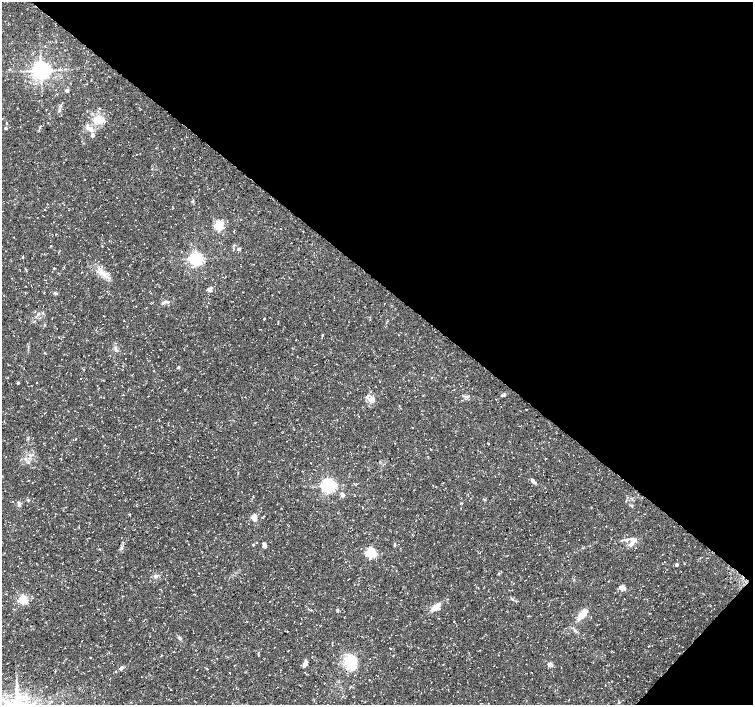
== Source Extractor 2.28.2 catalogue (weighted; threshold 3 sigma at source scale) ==
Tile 8 of 4 x 4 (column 4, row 2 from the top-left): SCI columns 4507-6008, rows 2984-4389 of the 6017 x 6032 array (HDU 1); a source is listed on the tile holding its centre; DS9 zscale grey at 2 x 2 block average (1 PNG px = mean of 2 x 2 image px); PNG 755 x 707 px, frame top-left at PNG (2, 2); no overlay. Shown black and unused: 41% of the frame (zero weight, under 3 of 4 exposures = <1% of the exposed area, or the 3 px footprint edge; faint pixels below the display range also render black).
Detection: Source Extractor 2.28.2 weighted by HDU 2 'WHT'; one run over the whole footprint, this tile lists its part. Background 0.0319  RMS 0.0029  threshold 0.013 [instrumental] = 3 sigma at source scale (4.5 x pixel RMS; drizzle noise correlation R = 1.50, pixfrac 1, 0.0396/0.0396 arcsec/px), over >= 5 px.
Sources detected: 65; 1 inside a brighter object's white glare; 3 cosmic-ray / hot-pixel residue — not listed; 1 inside a brighter listed object's ellipse — not listed separately; the other 60 listed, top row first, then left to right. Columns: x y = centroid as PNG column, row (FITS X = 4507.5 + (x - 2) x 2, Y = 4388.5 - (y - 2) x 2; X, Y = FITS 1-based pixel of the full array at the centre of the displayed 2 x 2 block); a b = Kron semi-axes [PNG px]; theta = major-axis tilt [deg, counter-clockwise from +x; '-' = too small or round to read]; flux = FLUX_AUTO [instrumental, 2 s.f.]
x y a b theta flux
41 70 5 4 - 410
59 70 3 2 - 0.54
67 90 2 2 - 4.7
99 120 13 8 18 9.2
6 128 4 3 - 0.71
90 129 9 5 -22 4.3
92 135 4 4 - 2.3
85 180 2 2 - 0.27
219 225 3 3 - 61
234 231 3 2 - 0.32
239 249 4 3 - 1.6
196 259 4 4 - 180
102 273 12 6 -37 5.8
209 289 6 5 - 1.7
44 293 2 2 - 0.3
55 293 5 3 - 0.87
164 302 8 3 33 1.5
264 319 2 2 - 0.66
278 323 3 2 - 0.33
45 325 3 2 - 0.41
322 335 2 2 - 0.62
116 350 4 3 - 0.81
178 367 3 3 - 0.65
36 382 2 2 - 0.26
18 383 2 2 - 1.4
503 395 6 3 12 1.1
367 396 5 4 - 1.4
371 400 8 4 -86 2.7
286 441 2 2 - 0.19
533 481 7 4 -43 1.9
328 485 4 4 - 210
342 495 6 4 -60 1.5
28 500 3 3 - 0.59
19 504 6 4 -79 1.6
254 517 3 3 - 16
632 543 11 4 51 3.5
253 545 3 2 - 0.42
264 545 6 3 -64 2.1
394 545 4 2 - 0.63
122 548 4 2 - 0.71
370 553 3 3 - 78
684 564 3 2 - 0.34
676 565 2 2 - 2.1
396 570 2 2 - 0.25
156 576 5 4 - 1.8
574 580 3 2 - 0.37
622 588 3 3 - 12
194 594 2 2 - 0.48
23 599 3 3 - 50
512 599 3 2 - 0.45
436 607 8 4 41 7.5
337 610 5 2 - 0.74
582 615 15 6 47 6.8
179 638 5 4 - 1.2
259 655 2 2 - 0.22
90 658 2 2 - 0.33
351 662 17 13 80 17
305 664 8 3 65 3.6
550 664 3 3 - 10
121 668 5 3 - 1.6
Diffuse or blended objects may show on this block-average render without a row.